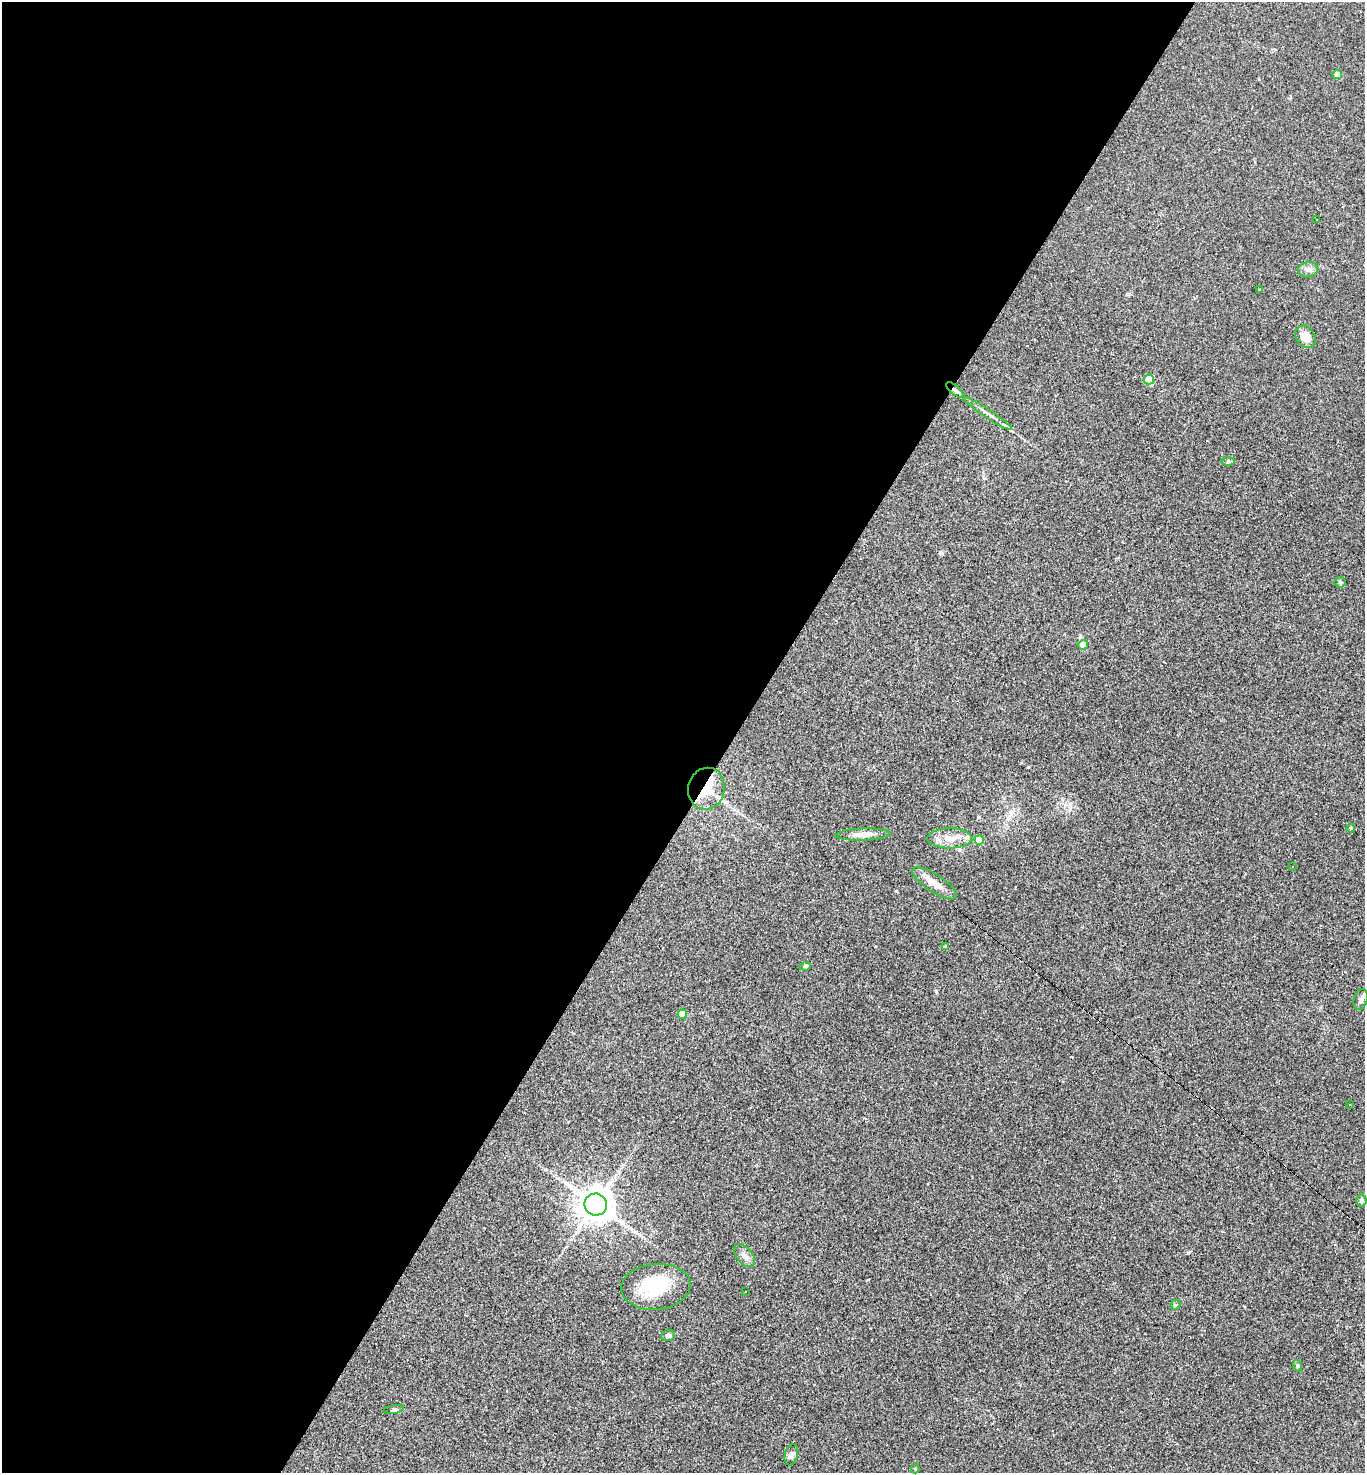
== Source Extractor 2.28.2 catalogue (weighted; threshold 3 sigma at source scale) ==
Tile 5 of 4 x 4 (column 1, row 2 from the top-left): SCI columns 288-1650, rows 2941-4411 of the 5888 x 5881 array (HDU 1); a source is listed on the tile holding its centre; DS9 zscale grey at full resolution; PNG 1367 x 1475 px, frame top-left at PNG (2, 2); each listed source drawn as its Kron ellipse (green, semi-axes under 4 px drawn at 4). Shown black and unused: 54% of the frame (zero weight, under 2 of 3 exposures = <1% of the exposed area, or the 3 px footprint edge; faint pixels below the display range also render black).
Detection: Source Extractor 2.28.2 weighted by HDU 2 'WHT'; one run over the whole footprint, this tile lists its part. Background 0.071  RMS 0.007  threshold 0.0313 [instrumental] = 3 sigma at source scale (4.5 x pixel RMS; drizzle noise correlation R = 1.50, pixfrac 1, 0.05/0.05 arcsec/px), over >= 5 px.
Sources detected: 47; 2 inside a brighter object's white glare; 9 cosmic-ray / hot-pixel residue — neither listed nor drawn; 2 inside a brighter listed object's ellipse — not listed separately; the other 34 listed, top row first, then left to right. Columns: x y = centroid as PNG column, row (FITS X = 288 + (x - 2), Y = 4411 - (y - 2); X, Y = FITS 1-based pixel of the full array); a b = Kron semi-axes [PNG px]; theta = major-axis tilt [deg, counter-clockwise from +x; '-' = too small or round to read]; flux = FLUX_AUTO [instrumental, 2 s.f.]
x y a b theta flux
1337 74 5 4 - 4.6
1316 220 2 2 - 0.65
1308 270 10 7 11 2.9
1259 289 3 3 - 2.5
1305 337 12 9 -55 7.3
1149 379 5 5 - 20
955 390 10 4 -40 1.9
987 413 29 4 -34 3.9
1228 461 6 4 3 1.1
1340 582 5 5 - 0.88
1083 645 5 5 - 13
706 789 21 18 77 17
1351 828 4 4 - 0.72
863 835 27 6 2 6.5
950 838 22 10 0 9.7
979 840 5 5 - 13
1292 867 3 2 - 0.48
935 883 26 8 -33 7.6
945 947 4 4 - 1.5
805 966 6 4 5 0.85
1361 1000 11 6 72 2.6
682 1014 5 4 - 11
1350 1105 3 3 - 0.86
1361 1200 6 5 - 1.4
596 1204 11 11 - 1200
744 1256 13 7 -49 3.9
656 1287 35 23 5 33
746 1291 2 2 - 0.52
1175 1305 5 4 - 0.92
668 1336 7 5 20 1.8
1298 1366 6 3 -72 0.82
394 1409 10 3 9 1.2
791 1455 11 6 74 2.3
915 1469 4 4 - 0.6
Overlapping masked pixels (flux is a lower limit): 2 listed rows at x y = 955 390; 706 789
Unlisted compact peaks at least as high as the median listed source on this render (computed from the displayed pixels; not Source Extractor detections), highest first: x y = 1028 767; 940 552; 896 891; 936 991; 1127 294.